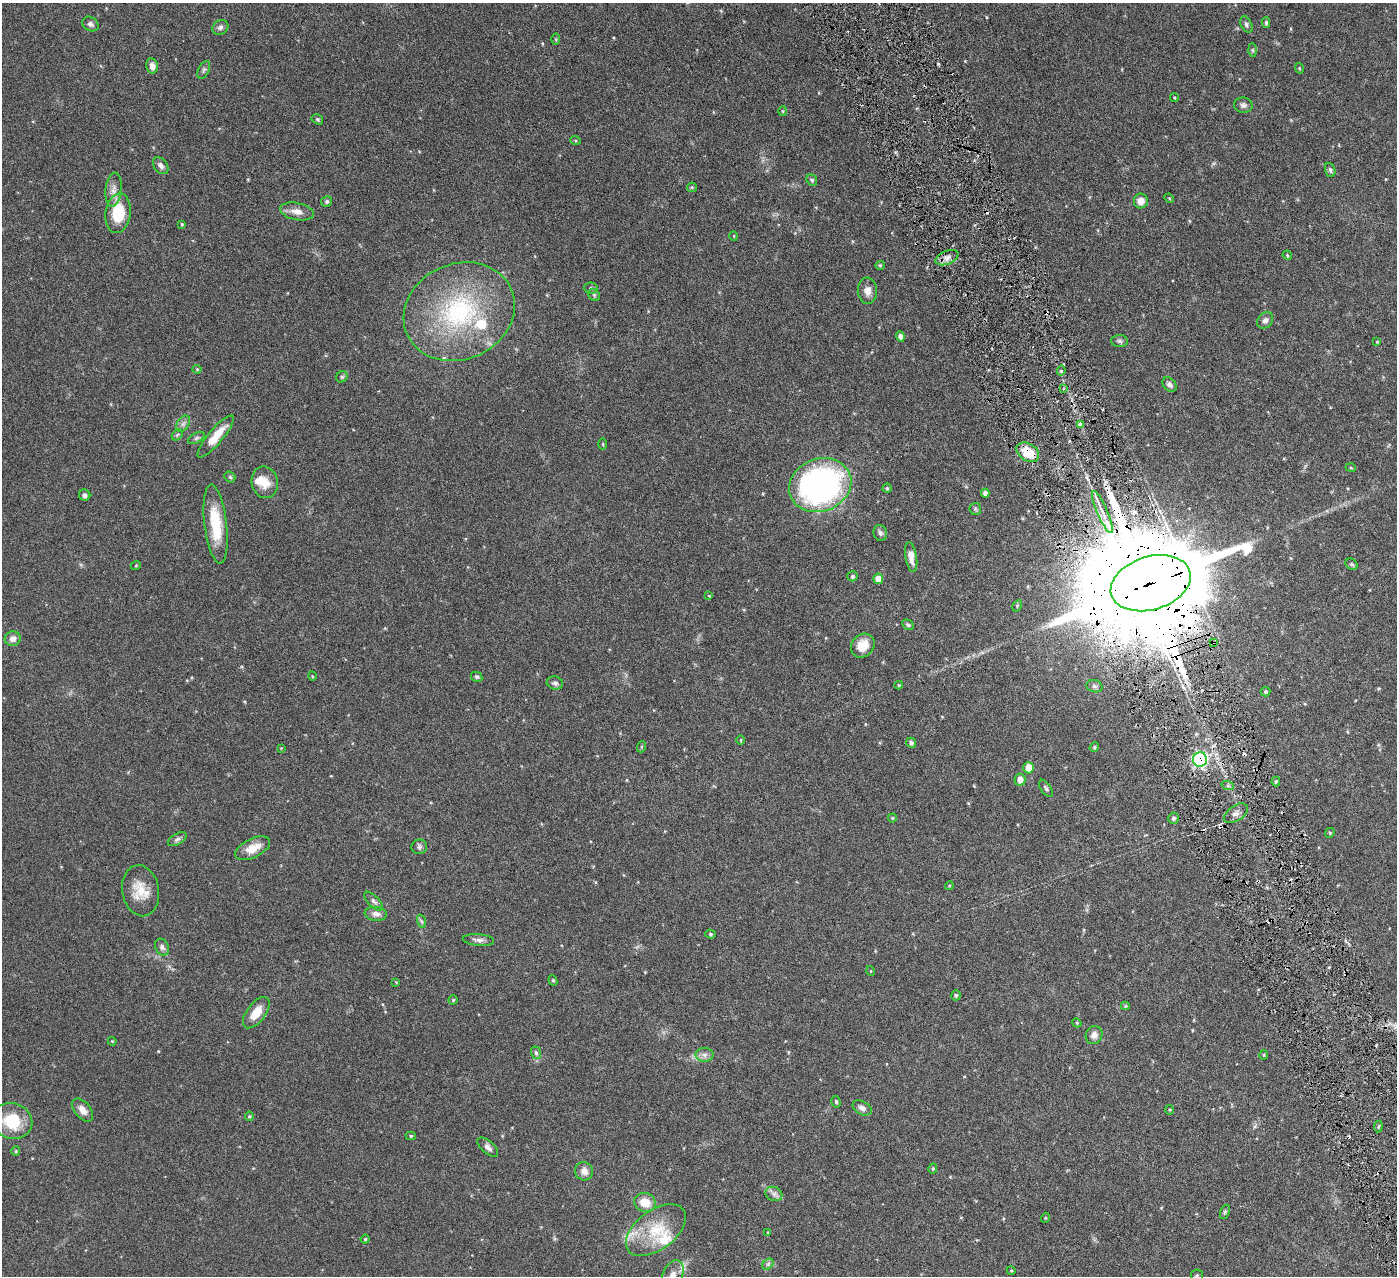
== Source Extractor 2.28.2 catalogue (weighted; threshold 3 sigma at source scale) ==
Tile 6 of 4 x 4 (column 2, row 2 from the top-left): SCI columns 1401-2795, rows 2711-3984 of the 5591 x 5550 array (HDU 1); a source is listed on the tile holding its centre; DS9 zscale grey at full resolution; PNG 1399 x 1278 px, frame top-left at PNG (2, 3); each listed source drawn as its Kron ellipse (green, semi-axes under 4 px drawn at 4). Shown black and unused: <1% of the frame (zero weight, under 3 of 6 exposures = <1% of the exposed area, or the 3 px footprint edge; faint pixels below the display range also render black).
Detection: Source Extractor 2.28.2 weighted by HDU 2 'WHT'; one run over the whole footprint, this tile lists its part. Background 0.139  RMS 0.0046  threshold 0.0188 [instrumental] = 3 sigma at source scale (4.09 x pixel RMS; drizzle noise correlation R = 1.36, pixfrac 0.8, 0.05/0.05 arcsec/px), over >= 5 px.
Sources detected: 152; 6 cosmic-ray / hot-pixel residue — neither listed nor drawn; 6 inside a brighter listed object's ellipse — not listed separately; the other 140 listed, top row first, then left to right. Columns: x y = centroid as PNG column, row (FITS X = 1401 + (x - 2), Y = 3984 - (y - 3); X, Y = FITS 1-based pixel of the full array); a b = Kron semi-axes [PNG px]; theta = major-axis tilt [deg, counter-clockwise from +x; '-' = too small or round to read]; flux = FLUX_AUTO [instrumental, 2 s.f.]
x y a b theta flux
1266 23 5 3 - 0.74
90 24 8 6 -36 1.3
1246 24 8 5 -64 0.97
220 27 8 7 - 1.3
556 39 5 3 - 0.44
1253 50 6 4 -88 0.55
152 66 7 5 -78 2.6
1299 68 5 3 - 0.37
204 70 9 5 65 0.99
1174 98 4 3 - 0.45
1243 105 9 7 -8 1.4
782 111 5 3 - 0.36
317 119 6 5 - 0.67
575 140 5 3 - 0.44
161 166 9 6 -52 1.8
1330 170 7 5 -70 1
812 180 6 5 - 0.68
692 187 5 4 - 0.55
113 190 17 8 83 3.2
1169 198 5 4 - 0.44
327 201 6 5 - 0.81
1141 201 7 7 - 3.4
297 211 17 8 -11 3.9
118 213 20 12 83 16
182 224 4 3 - 0.43
734 236 5 3 - 0.29
1287 255 5 3 - 0.46
947 258 12 6 23 2.2
880 265 4 4 - 0.48
591 288 7 5 -3 0.85
867 291 13 9 -87 2.9
594 295 6 5 - 0.71
459 312 57 48 24 62
1265 320 9 7 48 1.5
900 336 5 4 - 1.6
1120 341 8 6 -3 1
1377 342 4 4 - 0.37
197 369 4 4 - 0.43
1061 371 5 4 - 1
342 377 6 5 - 0.7
1170 385 8 6 -49 1.4
1064 389 3 3 - 1.2
183 424 9 6 54 1.5
1081 424 4 3 - 14
177 435 6 4 44 0.65
216 436 27 7 50 7.8
196 438 9 5 27 0.9
603 444 6 4 -90 0.44
1028 452 12 8 -32 11
1351 468 5 3 - 0.37
230 477 6 5 - 0.62
265 482 16 13 -78 5.5
820 485 32 26 20 130
887 488 4 4 - 0.54
985 493 4 4 - 1.5
85 495 6 5 - 1.3
975 509 6 6 - 0.77
1102 512 23 5 -67 4.5
216 524 39 11 -83 15
880 533 8 6 -71 1.2
911 557 15 5 -80 3.2
1351 564 7 5 -35 0.65
136 565 5 3 - 0.35
853 576 5 5 - 0.77
878 579 5 5 - 3.3
1151 583 41 26 17 16000
709 596 4 4 - 0.33
1017 606 6 4 58 0.45
908 625 6 4 -28 0.75
13 639 8 7 - 2.2
1213 642 4 3 - 1.4
863 646 13 11 46 6.1
312 676 5 3 - 0.31
477 677 6 4 -29 0.7
555 683 8 6 -13 1.2
899 685 4 4 - 0.42
1094 686 8 6 -16 1
1265 692 5 5 - 0.63
741 740 5 3 - 0.38
911 743 5 4 - 1.1
641 747 6 3 72 0.47
1094 747 5 4 - 0.54
281 748 3 3 - 0.29
1200 759 7 7 - 83
1029 768 5 5 - 4.7
1020 780 6 5 - 2.7
1276 781 5 4 - 0.74
1228 786 6 4 -19 0.72
1046 788 9 5 -55 1
1236 813 13 7 34 2.1
892 818 4 4 - 0.44
1173 818 5 5 - 0.82
1330 833 5 4 - 0.57
177 839 10 5 31 1.2
419 847 8 7 - 1.1
253 848 19 9 27 6.3
949 886 4 3 - 0.39
141 891 25 18 -80 9.1
374 901 12 5 -46 1.3
376 914 11 7 -5 2
421 921 7 4 -70 0.71
710 934 5 4 - 0.65
478 940 16 6 -5 1.8
162 947 9 6 -62 1.4
871 971 5 3 - 0.33
553 980 5 4 - 0.56
396 982 4 3 - 0.33
956 995 5 4 - 0.68
453 1000 4 4 - 0.5
1125 1006 4 4 - 0.63
256 1013 18 9 53 6.3
1077 1023 5 3 - 0.41
1094 1035 9 8 - 2.4
112 1041 4 3 - 0.35
536 1053 6 5 - 0.95
705 1055 9 7 1 1.8
1263 1055 5 3 - 0.41
836 1102 6 4 -75 0.59
862 1108 10 6 -27 1.7
83 1110 13 8 -50 3.1
1169 1110 5 3 - 0.4
249 1116 5 4 - 0.52
12 1121 20 17 -19 16
1378 1127 6 3 82 0.53
411 1136 5 4 - 0.6
488 1147 12 6 -42 1.8
16 1151 5 4 - 0.47
933 1169 5 4 - 0.6
584 1171 9 9 - 2.8
774 1194 9 7 -26 1.7
645 1202 11 9 -21 6.8
1225 1212 7 4 68 0.72
1045 1218 5 3 - 0.37
656 1230 34 19 36 16
768 1232 4 4 - 0.36
365 1239 4 4 - 0.47
768 1264 6 5 - 0.88
1011 1270 4 3 - 0.46
1197 1275 6 5 - 0.75
672 1276 16 10 68 4.2
Overlapping masked pixels (flux is a lower limit): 4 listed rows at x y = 1028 452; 1151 583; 1213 642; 1200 759
Isophote crosses this tile's border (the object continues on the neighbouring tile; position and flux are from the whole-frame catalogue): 3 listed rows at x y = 12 1121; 1197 1275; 672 1276